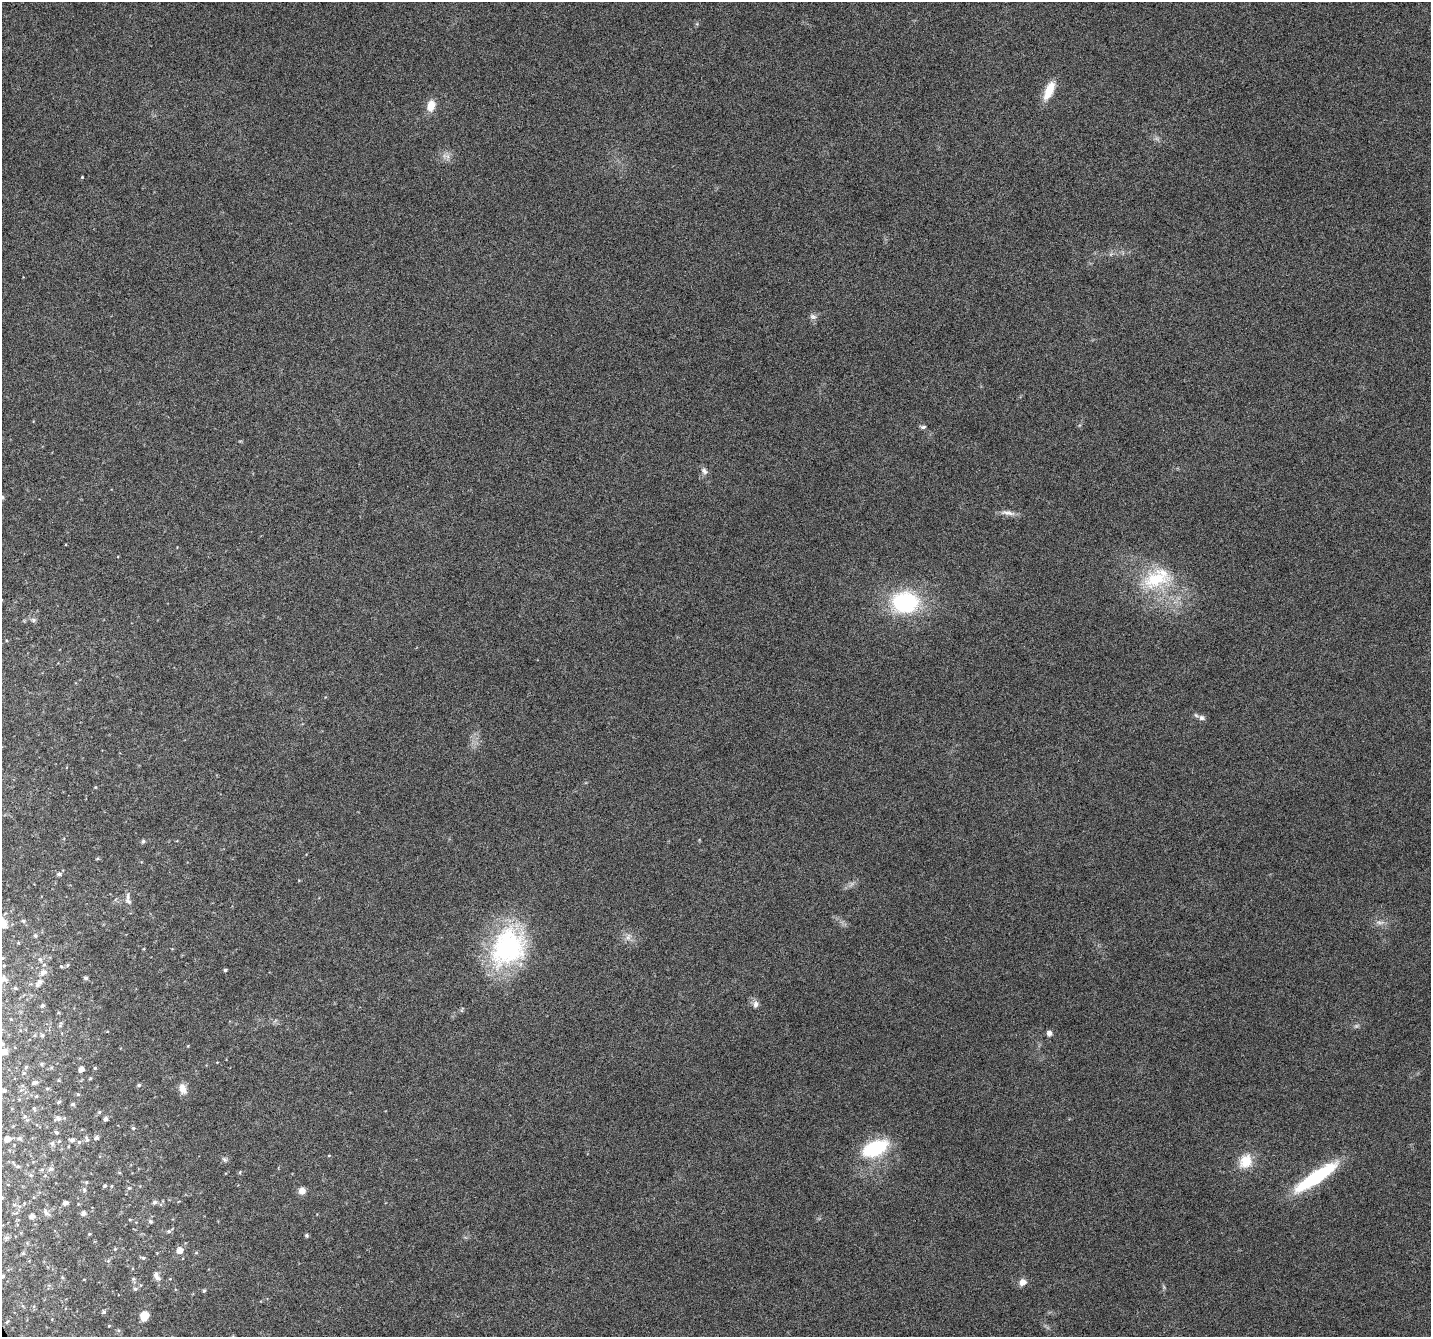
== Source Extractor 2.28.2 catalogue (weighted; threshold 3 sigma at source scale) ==
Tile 7 of 4 x 4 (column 3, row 2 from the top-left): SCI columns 2859-4287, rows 2824-4158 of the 5715 x 5588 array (HDU 1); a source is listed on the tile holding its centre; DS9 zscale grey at full resolution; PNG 1433 x 1339 px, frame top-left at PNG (2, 2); no overlay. Shown black and unused: <1% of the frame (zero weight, under 4 of 8 exposures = <1% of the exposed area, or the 3 px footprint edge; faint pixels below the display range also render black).
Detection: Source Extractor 2.28.2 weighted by HDU 2 'WHT'; one run over the whole footprint, this tile lists its part. Background 0.0422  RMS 0.0029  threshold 0.0118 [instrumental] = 3 sigma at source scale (4.09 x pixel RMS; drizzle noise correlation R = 1.36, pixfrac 0.8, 0.0396/0.0396 arcsec/px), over >= 5 px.
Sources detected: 112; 2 too faint to see at this stretch — not listed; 2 inside a brighter listed object's ellipse — not listed separately; the other 108 listed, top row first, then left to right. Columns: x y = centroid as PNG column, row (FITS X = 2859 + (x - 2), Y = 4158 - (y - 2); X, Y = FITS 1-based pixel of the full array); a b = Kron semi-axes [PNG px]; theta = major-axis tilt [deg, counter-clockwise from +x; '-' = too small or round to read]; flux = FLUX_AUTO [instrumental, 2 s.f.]
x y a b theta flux
1049 90 24 9 66 4.9
431 106 13 9 75 3.2
448 157 7 4 -72 0.81
82 177 3 3 - 0.2
813 317 10 7 -20 0.91
923 427 7 4 0 0.59
704 471 10 7 -50 1
1007 513 22 6 -7 1.7
1156 579 42 25 13 17
905 602 29 23 1 25
33 620 7 5 14 0.62
1202 718 9 7 -24 0.95
143 841 5 5 - 0.62
98 859 6 3 9 0.31
59 874 6 5 - 0.7
128 897 12 6 -89 1.3
23 921 5 4 - 0.45
3 923 15 8 -69 2.1
35 935 6 5 - 0.43
628 937 11 6 76 1.2
508 947 54 41 59 39
2 958 6 5 - 0.44
40 959 7 5 -74 0.62
67 965 5 3 - 0.28
61 966 4 4 - 0.3
225 970 4 3 - 0.43
43 972 8 7 - 1.4
86 978 4 4 - 0.54
4 979 10 9 - 1.4
40 982 8 7 - 0.79
15 988 5 4 - 0.38
756 1004 9 7 80 1.1
42 1006 5 4 - 0.47
60 1025 8 4 65 0.44
1049 1033 6 5 - 1.1
42 1035 5 4 - 0.36
3 1051 11 6 -10 2.3
42 1064 5 4 - 0.37
26 1067 5 4 - 0.31
95 1068 4 4 - 0.3
81 1069 5 4 - 1.3
90 1078 4 3 - 0.3
35 1083 5 4 - 0.8
139 1085 5 4 - 0.48
47 1089 5 3 - 0.3
183 1089 15 9 -73 2.1
4 1090 4 3 - 0.49
78 1094 5 4 - 0.27
37 1096 5 3 - 0.21
59 1102 5 3 - 0.43
72 1104 6 4 22 0.38
34 1108 6 4 -64 0.36
99 1112 4 4 - 0.33
25 1116 6 5 - 0.44
58 1118 7 6 - 0.89
106 1119 5 4 - 0.74
133 1128 5 5 - 0.39
56 1132 6 4 -18 0.37
19 1138 6 5 - 0.57
87 1138 10 4 -69 0.58
96 1138 5 4 - 0.65
7 1139 5 5 - 1.5
72 1140 5 5 - 0.7
59 1141 4 4 - 0.28
79 1142 5 5 - 0.54
52 1143 6 6 - 0.66
875 1148 29 15 23 18
329 1155 5 3 - 0.19
225 1159 9 5 -38 0.61
1246 1161 15 13 56 5.9
18 1166 5 5 - 0.38
42 1169 5 3 - 0.32
50 1169 8 5 18 0.67
240 1172 5 3 - 0.26
31 1175 6 5 - 0.42
1316 1177 49 11 34 23
86 1182 5 4 - 0.33
105 1186 4 4 - 0.45
129 1188 5 4 - 0.34
84 1190 6 5 - 0.51
302 1191 8 8 - 1.8
154 1202 6 5 - 0.67
65 1203 6 4 13 0.95
14 1205 6 4 -1 0.38
46 1213 12 5 -43 0.77
83 1213 6 5 - 0.93
32 1216 5 4 - 1.3
130 1220 5 3 - 0.22
150 1221 5 5 - 0.54
169 1231 6 5 - 0.53
89 1234 5 3 - 0.24
306 1235 4 4 - 0.41
6 1238 8 6 16 0.7
115 1249 5 4 - 0.27
179 1250 6 6 - 2.1
23 1253 5 5 - 0.38
143 1258 6 5 - 0.47
108 1261 6 3 20 0.35
3 1276 6 4 15 0.54
157 1278 7 6 - 0.92
1022 1282 7 7 - 2
1164 1287 7 4 -71 0.4
135 1289 6 5 - 0.57
204 1291 5 3 - 0.37
103 1312 5 5 - 0.49
144 1316 8 6 76 4.5
7 1322 6 4 45 0.36
109 1326 4 3 - 0.19
Isophote crosses this tile's border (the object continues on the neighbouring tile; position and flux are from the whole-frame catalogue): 5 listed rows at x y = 3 923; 2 958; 4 979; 3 1051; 3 1276
Unlisted compact peaks at least as high as the median listed source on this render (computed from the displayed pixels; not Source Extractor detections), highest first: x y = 95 787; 188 1046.